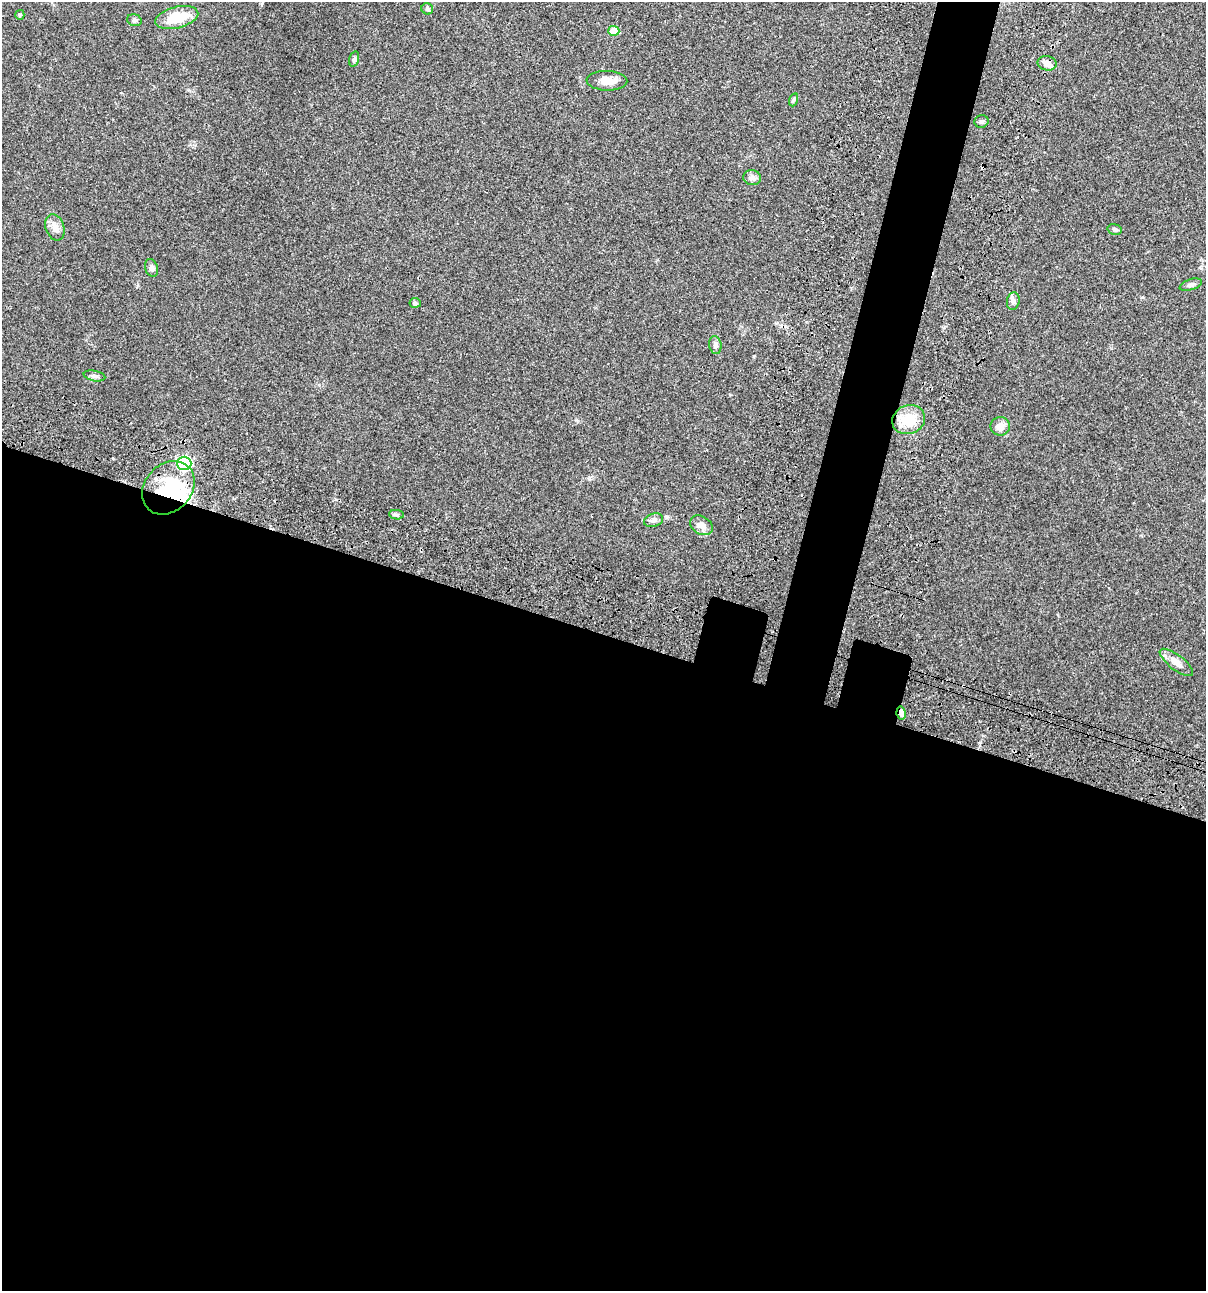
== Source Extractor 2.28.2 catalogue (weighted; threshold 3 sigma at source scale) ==
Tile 14 of 4 x 4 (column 2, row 4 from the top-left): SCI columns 1437-2640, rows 120-1408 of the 5406 x 5393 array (HDU 1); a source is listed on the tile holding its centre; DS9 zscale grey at full resolution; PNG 1208 x 1293 px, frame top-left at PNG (2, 2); each listed source drawn as its Kron ellipse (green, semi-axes under 4 px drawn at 4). Shown black and unused: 54% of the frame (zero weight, under 3 of 4 exposures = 9% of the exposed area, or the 3 px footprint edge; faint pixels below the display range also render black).
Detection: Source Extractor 2.28.2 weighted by HDU 2 'WHT'; one run over the whole footprint, this tile lists its part. Background 0.0468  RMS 0.0053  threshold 0.0239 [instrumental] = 3 sigma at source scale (4.5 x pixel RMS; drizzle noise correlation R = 1.50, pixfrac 1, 0.05/0.05 arcsec/px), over >= 5 px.
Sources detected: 32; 3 inside a brighter object's white glare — neither listed nor drawn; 1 inside a brighter listed object's ellipse — not listed separately; the other 28 listed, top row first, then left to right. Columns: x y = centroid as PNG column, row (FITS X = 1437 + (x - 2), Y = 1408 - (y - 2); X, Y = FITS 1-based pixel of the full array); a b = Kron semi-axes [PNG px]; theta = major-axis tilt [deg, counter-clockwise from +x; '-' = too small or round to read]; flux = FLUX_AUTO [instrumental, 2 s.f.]
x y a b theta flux
427 9 6 5 - 1.4
20 15 5 4 - 0.55
177 17 22 10 14 13
134 20 7 5 -16 1.1
614 31 5 5 - 8.5
354 59 8 4 74 0.95
1047 63 9 7 -11 2.7
607 81 20 10 -1 5.5
793 100 7 4 71 0.79
981 121 7 6 - 0.95
752 178 9 7 -7 2
55 227 13 9 -71 3.3
1115 229 7 5 -15 0.96
151 268 9 6 -70 1.6
1191 285 11 5 17 1.5
1013 301 9 6 80 1.6
415 303 5 5 - 0.9
715 345 9 6 -82 1.4
94 376 11 5 -10 1.4
909 420 17 14 23 12
1000 426 10 9 - 3.2
184 463 7 6 - 82
168 488 29 23 48 27
396 515 7 4 -7 1
653 520 10 6 18 1.8
701 525 12 8 -32 3.5
1176 662 20 7 -37 4.8
901 713 6 4 -78 2.1
Overlapping masked pixels (flux is a lower limit): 2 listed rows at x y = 168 488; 901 713
Unlisted compact peaks at least as high as the median listed source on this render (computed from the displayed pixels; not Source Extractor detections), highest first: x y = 576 420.